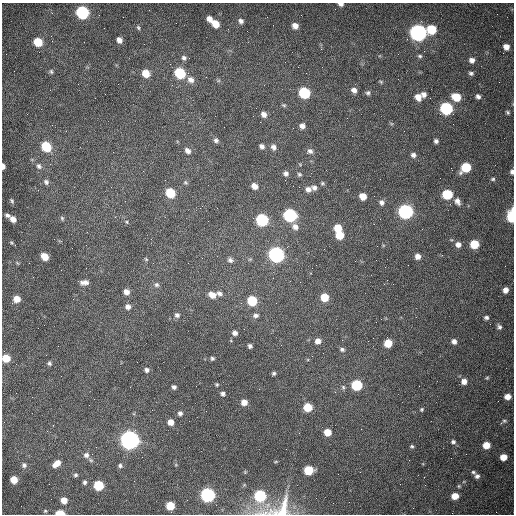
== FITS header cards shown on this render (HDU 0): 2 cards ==
NAXIS1  =                  512 /fastest changing axis
NAXIS2  =                  512 /next to fastest changing axis

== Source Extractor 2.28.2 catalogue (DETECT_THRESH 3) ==
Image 512 x 512 px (HDU 0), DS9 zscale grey, 1 PNG px = 1 image px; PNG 516 x 516 px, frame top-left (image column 1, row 512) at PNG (2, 3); no overlay
Background 1530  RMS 23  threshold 70.4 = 3 sigma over >= 5 px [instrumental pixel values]
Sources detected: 152; all 152 listed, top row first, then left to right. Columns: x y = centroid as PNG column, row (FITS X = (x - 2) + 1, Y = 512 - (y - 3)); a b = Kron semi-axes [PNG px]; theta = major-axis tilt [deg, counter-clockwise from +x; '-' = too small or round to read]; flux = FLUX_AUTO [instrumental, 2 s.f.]
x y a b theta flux
341 4 5 3 - 4.5e+03
82 12 7 6 - 2.2e+05
209 19 6 5 - 9.9e+03
241 21 6 5 - 5.0e+03
215 24 7 5 -45 2.2e+04
295 26 6 5 - 9.2e+03
138 28 6 4 -63 2.4e+03
431 29 7 7 - 4.7e+04
418 33 8 7 - 7.3e+05
119 40 6 5 - 8.6e+03
38 42 6 6 - 4.5e+04
506 47 6 6 - 1.1e+04
420 56 6 5 - 2.8e+03
184 58 7 6 - 4.2e+03
472 60 7 6 - 7.0e+03
51 71 7 5 -74 2.7e+03
146 73 7 6 - 2.6e+04
180 73 7 6 - 9.8e+04
471 73 6 5 - 3.6e+03
191 80 9 7 -33 9.2e+03
381 82 6 4 -19 2.0e+03
354 90 7 6 - 7.8e+03
304 93 7 6 - 1.3e+05
368 93 7 6 - 3.8e+03
105 94 2 2 - 8.2e+02
424 94 6 6 - 7.2e+03
478 96 6 5 - 4.9e+03
418 97 8 6 -49 1.2e+04
456 97 8 7 - 3.3e+04
284 105 6 5 - 2.5e+03
446 108 7 7 - 2.0e+05
507 112 6 5 - 2.6e+03
264 114 7 6 - 8.2e+03
302 126 6 6 - 7.9e+03
293 128 2 2 - 7.6e+02
216 140 6 5 - 4.1e+03
436 141 5 4 - 4.4e+03
46 146 7 6 - 7.1e+04
262 146 7 5 -42 5.3e+03
273 147 7 6 - 6.6e+03
187 151 8 6 -43 6.5e+03
310 151 9 8 - 6.0e+03
413 155 7 6 - 5.6e+03
3 166 5 3 - 6.2e+03
39 166 8 6 -47 4.4e+03
466 167 7 6 - 6.1e+04
512 172 6 5 - 4.2e+03
286 173 6 6 - 5.0e+03
299 174 6 5 - 2.7e+03
493 179 6 4 15 2.5e+03
46 182 7 6 - 4.2e+03
185 182 6 5 - 2.6e+03
322 183 6 5 - 2.3e+03
254 186 6 5 - 1.1e+04
314 187 7 6 - 5.1e+03
308 189 7 6 - 7.2e+03
170 193 7 6 - 6.2e+04
447 194 6 6 - 8.7e+04
363 196 6 5 - 1.8e+04
12 201 6 4 -59 2.1e+03
457 201 10 7 -62 7.9e+03
381 202 7 6 - 5.7e+03
405 212 7 7 - 4.4e+05
7 215 6 5 - 3.8e+03
290 215 7 7 - 2.7e+05
511 216 8 5 88 9.8e+04
62 218 6 5 - 2.5e+03
13 219 6 5 - 9.1e+03
262 220 7 6 - 2.0e+05
126 222 6 4 -62 2.0e+03
295 227 9 7 -35 8.7e+03
338 228 6 6 - 2.7e+04
340 235 6 6 - 3.4e+04
474 244 6 6 - 4.8e+04
458 245 7 6 - 8.3e+03
276 254 7 7 - 5.4e+05
44 256 6 5 - 2.2e+04
418 256 6 6 - 9.4e+03
146 259 5 4 - 2.0e+03
230 260 7 6 - 4.8e+03
17 263 6 3 -53 1.7e+03
273 278 2 2 - 7.7e+02
84 282 10 6 3 8.0e+03
156 285 7 7 - 4.2e+03
505 290 5 5 - 8.8e+03
126 292 6 6 - 8.6e+03
219 293 8 6 -21 4.9e+03
212 295 8 6 -26 1.4e+04
324 297 6 6 - 3.2e+04
17 299 7 6 - 1.6e+04
252 301 6 6 - 6.8e+04
276 303 3 2 - 1.2e+03
128 307 6 6 - 6.6e+03
177 315 7 6 - 4.5e+03
256 315 7 6 - 4.9e+03
486 317 5 4 - 3.9e+03
381 319 2 2 - 7.0e+02
499 327 7 6 - 3.9e+03
235 333 5 5 - 5.9e+03
318 341 6 6 - 9.5e+03
454 341 6 6 - 6.0e+03
388 343 6 6 - 3.2e+04
250 346 4 4 - 4.0e+03
342 349 6 5 - 3.6e+03
6 358 6 5 - 2.9e+04
212 358 4 4 - 2.9e+03
49 363 6 5 - 3.0e+03
146 370 5 5 - 4.5e+03
274 373 5 4 - 2.9e+03
487 378 5 4 - 1.7e+03
464 381 6 6 - 1.1e+04
217 384 4 4 - 1.7e+03
357 385 6 6 - 1.0e+05
174 387 4 4 - 4.1e+03
343 387 6 5 - 2.6e+03
223 394 4 4 - 4.2e+03
507 397 6 5 - 1.2e+04
94 399 2 2 - 6.2e+02
244 402 5 5 - 1.3e+04
308 407 6 6 - 4.4e+04
422 409 5 4 - 2.2e+03
180 413 5 5 - 4.4e+03
504 421 6 5 - 2.5e+03
170 422 5 5 - 1.2e+04
327 432 5 5 - 2.4e+04
129 440 7 7 - 1.3e+06
453 442 6 5 - 3.8e+03
486 445 6 5 - 2.4e+04
412 446 5 4 - 2.5e+03
86 455 8 7 - 7.2e+03
503 457 6 5 - 1.9e+04
57 463 9 5 36 1.4e+04
24 465 7 6 - 4.8e+03
120 466 6 5 - 3.4e+03
308 470 6 6 - 6.0e+04
245 472 4 4 - 1.4e+03
473 472 6 5 - 3.1e+03
76 475 5 5 - 2.8e+03
477 476 7 6 - 5.1e+03
14 480 6 5 - 2.2e+04
84 482 5 4 - 3.4e+03
99 485 6 6 - 7.7e+04
459 486 6 4 -46 2.1e+03
207 495 7 6 - 4.1e+05
260 496 6 6 - 1.5e+05
455 496 6 5 - 2.0e+04
316 498 2 2 - 3.5e+03
64 500 6 5 - 1.6e+04
170 506 6 6 - 4.2e+04
278 509 51 24 19 7.4e+04
45 511 4 4 - 1.9e+03
60 513 6 3 -2 4.0e+04
At the frame edge (FLAGS 8, measured only in part): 7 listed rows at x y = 341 4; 3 166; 512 172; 511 216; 6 358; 278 509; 60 513